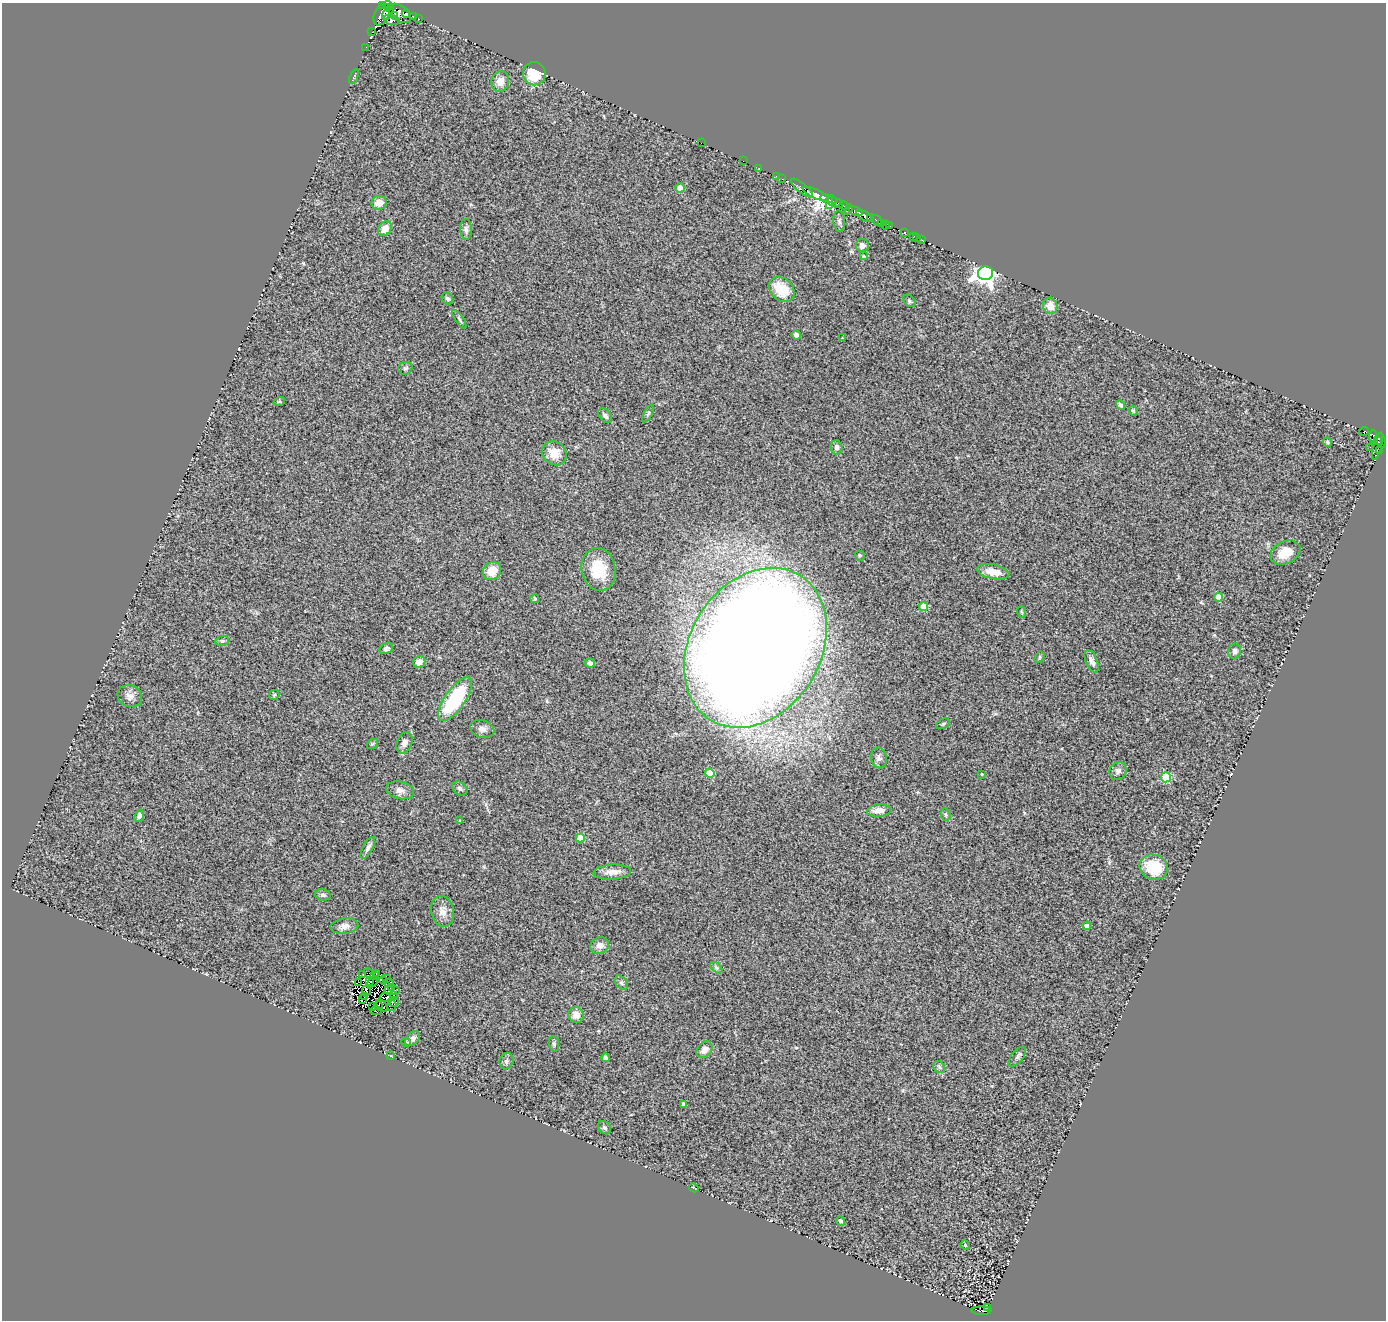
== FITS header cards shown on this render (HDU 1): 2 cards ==
NAXIS1  =                 1384
NAXIS2  =                 1318

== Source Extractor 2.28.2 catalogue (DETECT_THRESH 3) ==
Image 1384 x 1318 px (HDU 1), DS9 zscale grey, 1 PNG px = 1 image px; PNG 1388 x 1322 px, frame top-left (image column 1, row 1318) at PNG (2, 3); each listed source drawn as its Kron ellipse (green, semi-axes under 4 px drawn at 4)
Background 0.738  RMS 0.16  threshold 0.476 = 3 sigma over >= 5 px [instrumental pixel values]
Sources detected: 170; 13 with non-positive FLUX_AUTO (blend fragments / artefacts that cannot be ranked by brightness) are neither listed nor drawn; the other 157 listed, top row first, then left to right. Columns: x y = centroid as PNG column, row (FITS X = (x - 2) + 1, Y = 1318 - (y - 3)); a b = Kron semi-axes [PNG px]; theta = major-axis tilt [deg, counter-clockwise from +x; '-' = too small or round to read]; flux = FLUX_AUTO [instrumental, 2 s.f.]
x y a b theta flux
383 6 2 2 - 140
388 6 5 3 - 490
388 12 8 3 59 890
400 13 13 7 -36 2300
406 14 4 3 - 530
382 15 12 7 63 3200
394 16 3 2 - 210
414 16 3 3 - 100
418 18 3 3 - 62
392 20 8 5 -18 450
372 32 2 2 - 33
366 47 3 2 - 12
534 74 11 11 - 280
354 77 8 3 68 12
500 81 10 9 - 96
701 143 2 2 - 39
743 161 2 2 - 17
759 169 3 2 - 37
776 176 3 2 - 66
782 179 2 2 - 53
680 188 4 4 - 95
802 188 13 4 -40 910
815 194 13 4 -25 4000
827 199 6 3 -17 410
832 201 5 4 - 450
379 203 7 7 - 87
838 204 5 4 - 730
829 205 4 3 - 100
844 206 5 3 - 180
849 209 5 2 - 7.8
856 211 7 4 -18 700
864 216 8 4 -27 1100
870 217 4 3 - 150
877 220 6 3 -56 130
839 221 10 6 -84 30
881 224 3 2 - 78
885 225 4 3 - 300
889 226 3 3 - 410
385 229 8 6 54 120
466 229 10 6 -87 32
904 232 3 3 - 380
913 236 3 2 - 35
917 238 3 2 - 10
922 240 3 2 - 42
862 246 6 6 - 43
864 256 4 3 - 8.9
985 273 7 7 - 7500
782 289 14 11 -45 310
448 299 6 5 - 25
909 301 7 5 -43 18
1050 306 8 7 - 120
459 319 11 3 -56 24
796 335 5 4 - 40
842 338 3 3 - 7.6
405 368 7 6 - 23
279 402 6 3 19 9.5
1120 405 5 4 - 24
1133 411 5 4 - 14
648 413 10 4 63 18
605 416 8 5 -50 36
1364 431 5 3 - 52
1373 437 7 4 -88 54
1377 441 4 3 - 100
1381 441 7 4 -81 500
1327 442 5 4 - 15
1377 446 14 3 76 92
836 447 7 6 - 39
1370 447 3 2 - 28
1379 450 3 2 - 73
554 453 13 11 -39 170
1285 553 16 11 25 180
860 555 5 5 - 15
599 569 21 17 -79 380
492 571 10 8 42 180
993 572 16 7 -12 130
1218 597 4 4 - 140
535 599 4 4 - 17
924 606 4 4 - 230
1022 612 6 3 -70 10
222 641 7 5 13 20
755 648 85 65 58 35000
386 649 7 5 27 27
1235 651 7 6 - 46
1039 657 6 4 59 16
1092 661 12 6 -67 55
419 662 6 5 - 71
590 663 5 4 - 30
274 695 5 5 - 14
130 696 12 10 -26 64
455 699 26 10 55 790
943 724 7 4 29 17
482 729 12 8 -15 53
404 743 11 7 69 52
372 744 6 4 43 12
879 758 10 8 -79 36
1118 771 9 8 - 47
710 773 4 4 - 320
982 774 4 4 - 12
1166 777 5 5 - 560
460 788 8 6 -33 31
400 790 14 8 -12 68
879 810 12 6 5 83
945 814 6 5 - 17
139 816 6 4 70 27
460 821 4 3 - 13
580 838 4 4 - 250
368 848 12 5 61 39
1154 867 14 12 -22 360
612 872 19 7 4 94
323 895 8 6 -15 28
442 911 16 11 -79 97
344 926 14 7 7 62
1087 926 4 4 - 54
600 945 9 8 - 71
716 968 7 4 -44 19
369 974 6 3 -42 29
377 974 3 2 - 9
363 975 3 2 - 5.7
374 976 2 2 - 4.8
387 978 2 2 - 3.7
383 980 4 2 - 21
369 981 4 3 - 6.5
359 982 2 2 - 3.7
372 982 6 2 47 2.7
389 983 5 3 - 32
621 983 8 5 -51 24
392 987 3 2 - 13
366 991 5 3 - 30
389 991 4 3 - 6.9
395 991 2 2 - 11
394 995 2 2 - 15
364 996 4 3 - 4.5
385 997 6 2 11 7.4
362 999 4 2 - 18
394 1002 5 5 - 81
373 1006 3 2 - 1.3
379 1006 4 3 - 18
382 1006 7 2 -50 16
392 1006 5 2 - 100
376 1011 5 2 - 13
576 1015 8 7 - 110
412 1039 9 6 46 52
406 1042 5 4 - 22
554 1044 8 5 -81 20
704 1050 9 7 53 66
391 1056 3 2 - 7.6
1017 1057 11 5 52 27
605 1058 4 4 - 42
506 1061 8 6 70 30
939 1067 7 5 -47 24
684 1104 4 3 - 43
604 1128 7 5 -45 24
694 1188 5 2 - 7.1
841 1221 5 4 - 31
965 1245 5 4 - 12
987 1307 3 2 - 54
981 1311 10 3 0 270
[13 non-positive-flux detections neither listed nor drawn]